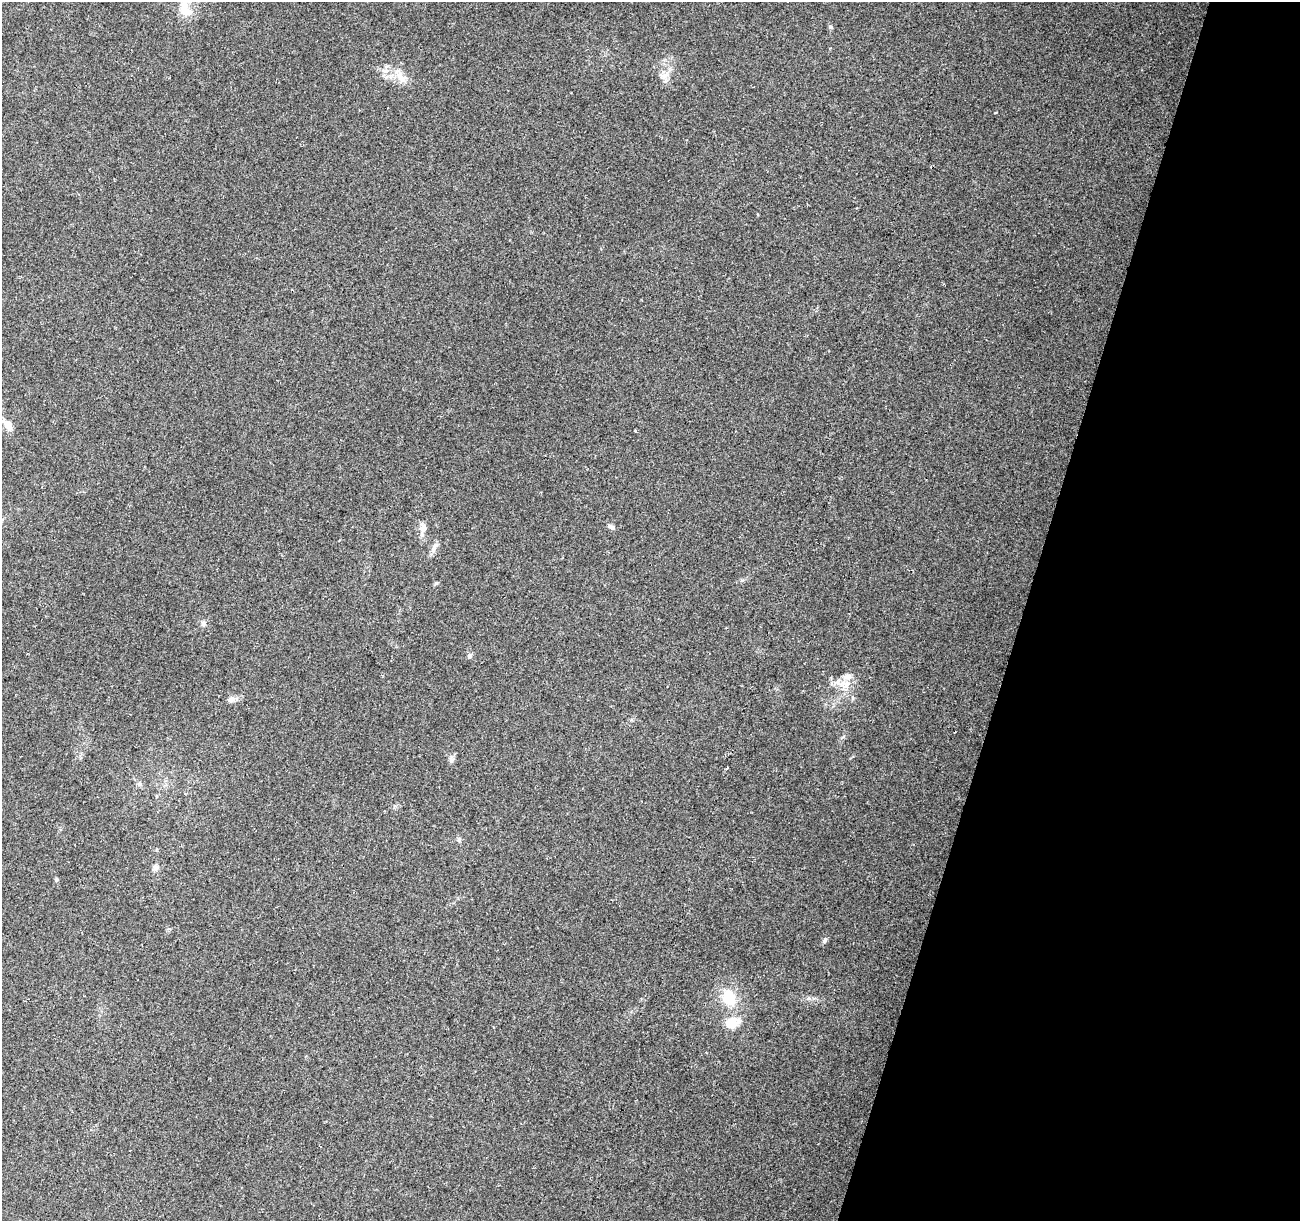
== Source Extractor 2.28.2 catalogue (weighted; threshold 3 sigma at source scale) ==
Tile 8 of 4 x 4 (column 4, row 2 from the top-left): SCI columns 3913-5210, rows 2751-3969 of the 5219 x 5440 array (HDU 1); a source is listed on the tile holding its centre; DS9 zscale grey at full resolution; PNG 1302 x 1223 px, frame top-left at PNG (2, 2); no overlay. Shown black and unused: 21% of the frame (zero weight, under 2 of 3 exposures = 2% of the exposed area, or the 3 px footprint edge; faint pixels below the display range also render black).
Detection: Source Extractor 2.28.2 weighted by HDU 2 'WHT'; one run over the whole footprint, this tile lists its part. Background 0.227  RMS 0.014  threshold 0.0611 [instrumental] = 3 sigma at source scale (4.5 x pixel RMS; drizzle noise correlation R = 1.50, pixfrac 1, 0.0396/0.0396 arcsec/px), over >= 5 px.
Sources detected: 22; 1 inside a brighter object's white glare — not listed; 1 inside a brighter listed object's ellipse — not listed separately; the other 20 listed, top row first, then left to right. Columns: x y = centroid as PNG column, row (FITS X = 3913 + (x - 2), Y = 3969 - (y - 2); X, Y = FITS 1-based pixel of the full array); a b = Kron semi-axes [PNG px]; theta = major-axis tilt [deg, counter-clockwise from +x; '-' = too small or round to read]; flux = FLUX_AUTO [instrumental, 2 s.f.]
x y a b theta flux
184 8 21 11 84 21
831 27 5 5 - 1.9
663 76 9 5 0 4.3
401 78 16 8 -43 12
758 214 3 2 - 1.3
8 424 13 9 -50 11
635 431 3 3 - 1.2
611 527 11 5 -33 3.1
423 528 12 9 68 7.7
434 548 15 6 61 6.7
203 623 8 6 73 3.7
469 656 7 6 - 2.7
846 684 12 8 54 11
231 700 10 8 15 5.4
451 760 9 5 -63 3.5
155 867 9 7 -84 4.8
56 879 5 5 - 1.8
825 940 9 5 62 3
729 998 18 15 -73 35
731 1023 8 7 - 44
Isophote crosses this tile's border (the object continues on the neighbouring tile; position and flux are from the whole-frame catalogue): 1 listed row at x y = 184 8
Unlisted compact peaks at least as high as the median listed source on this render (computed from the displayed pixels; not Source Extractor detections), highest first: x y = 436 583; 809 998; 742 580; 459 840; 843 737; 995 113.